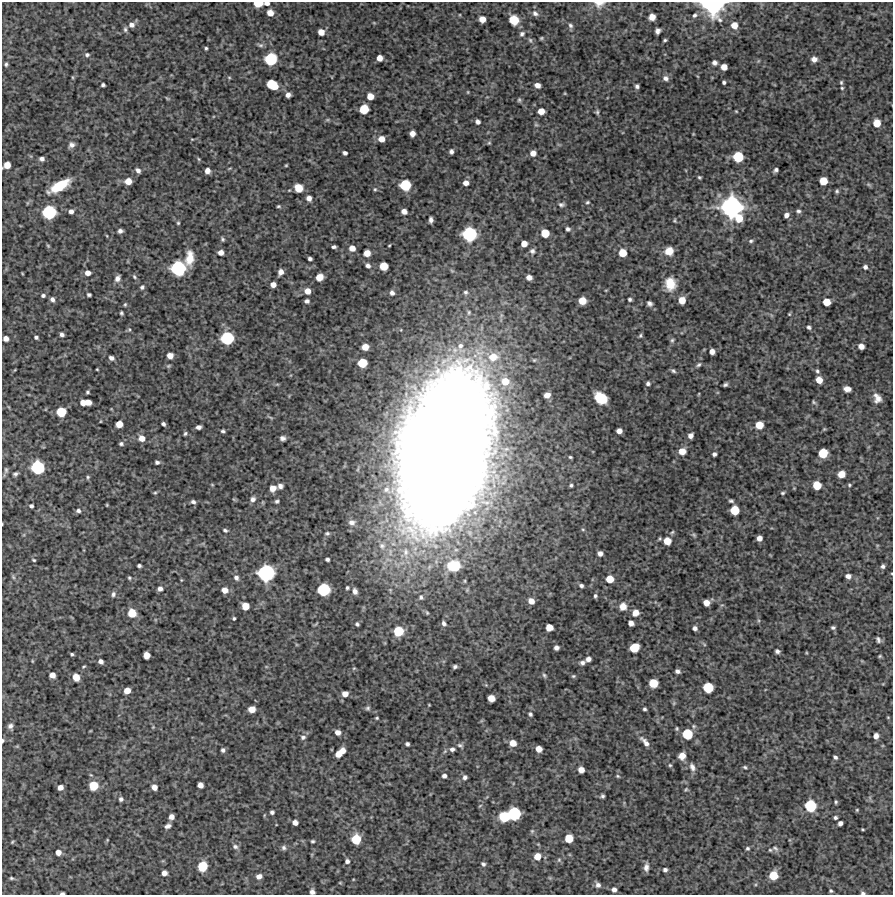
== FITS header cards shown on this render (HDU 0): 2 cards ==
NAXIS1  =                  891 /Length X axis
NAXIS2  =                  893 /Length Y axis

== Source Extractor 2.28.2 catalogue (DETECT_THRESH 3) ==
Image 891 x 893 px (HDU 0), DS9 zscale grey, 1 PNG px = 1 image px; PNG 895 x 897 px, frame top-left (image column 1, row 893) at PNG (2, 2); no overlay
Background 4040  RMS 220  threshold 647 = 3 sigma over >= 5 px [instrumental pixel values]
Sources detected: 362; all 362 listed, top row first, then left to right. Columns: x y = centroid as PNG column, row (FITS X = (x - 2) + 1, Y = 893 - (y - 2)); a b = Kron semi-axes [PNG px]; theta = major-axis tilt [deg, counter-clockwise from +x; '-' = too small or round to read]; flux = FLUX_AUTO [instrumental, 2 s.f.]
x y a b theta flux
258 3 7 5 1 2.2e+05
267 3 5 4 - 5.4e+04
599 4 13 8 6 9.7e+04
713 6 17 14 -17 1.3e+06
270 13 5 5 - 1.2e+05
535 13 8 6 -40 4.7e+04
694 15 6 5 - 2.9e+04
652 17 6 6 - 1.0e+05
482 19 5 5 - 1.2e+05
514 20 7 7 - 3.4e+05
374 23 6 3 -19 1.3e+04
132 25 7 6 - 6.9e+04
570 25 7 5 -47 3.4e+04
734 25 7 6 - 1.4e+05
125 29 8 5 -89 3.0e+04
657 31 5 5 - 4.9e+04
321 32 5 5 - 1.2e+05
522 34 6 5 - 3.2e+04
541 38 4 3 - 1.7e+04
530 40 7 5 -60 2.5e+04
665 40 3 3 - 1.9e+04
260 45 8 5 -19 3.0e+04
206 48 3 3 - 2.2e+04
87 55 5 5 - 3.2e+04
380 58 5 5 - 1.0e+05
271 59 8 8 - 6.4e+05
814 59 6 5 - 7.5e+04
714 63 5 4 - 5.2e+04
6 64 6 4 -89 2.6e+04
724 67 5 5 - 1.2e+05
72 77 5 3 - 1.4e+04
229 77 6 4 -2 1.6e+04
665 78 7 6 - 5.3e+04
724 82 4 3 - 2.7e+04
841 82 6 4 -77 2.1e+04
103 85 4 3 - 2.9e+04
272 85 9 6 -31 4.6e+05
537 85 5 4 - 8.5e+04
637 86 4 4 - 3.5e+04
842 88 3 3 - 1.7e+04
468 92 5 3 - 1.2e+04
288 95 5 5 - 6.0e+04
370 96 5 5 - 1.4e+05
167 98 6 3 -37 1.6e+04
519 100 6 5 - 2.2e+04
364 109 7 6 - 3.3e+05
541 111 6 5 - 1.3e+05
736 111 4 3 - 1.3e+04
597 112 6 5 - 2.5e+04
327 120 6 4 18 1.8e+04
478 122 5 4 - 5.3e+04
877 123 6 6 - 1.9e+05
536 125 6 4 -1 1.9e+04
412 133 5 5 - 8.7e+04
381 139 6 6 - 1.2e+05
489 143 5 5 - 1.8e+04
72 145 7 6 - 5.8e+04
451 151 4 4 - 4.0e+04
345 153 4 4 - 4.1e+04
533 153 5 5 - 9.5e+04
738 157 7 7 - 4.3e+05
42 159 5 4 - 4.7e+04
199 159 5 4 - 1.6e+04
7 165 6 5 - 1.4e+05
286 165 3 2 - 1.4e+04
138 170 6 4 -48 5.0e+04
776 170 5 4 - 3.5e+04
207 171 5 5 - 7.9e+04
699 177 4 3 - 1.9e+04
128 181 6 5 - 1.3e+05
823 181 6 6 - 2.2e+05
466 183 5 5 - 7.8e+04
868 184 7 4 -19 2.1e+04
405 185 8 7 - 4.8e+05
60 186 18 7 31 5.2e+05
298 188 7 6 - 1.8e+05
375 189 5 4 - 1.8e+04
837 191 5 4 - 2.3e+04
309 198 5 5 - 6.9e+04
587 202 5 4 - 2.0e+04
561 204 8 6 -6 3.6e+04
278 206 5 3 - 1.9e+04
731 207 16 16 - 2.2e+06
71 211 5 4 - 5.5e+04
404 211 5 5 - 8.2e+04
798 211 6 5 - 3.1e+04
49 212 9 9 - 8.2e+05
786 215 5 5 - 6.2e+04
739 218 8 7 - 2.0e+05
431 220 5 4 - 4.8e+04
675 220 5 4 - 1.6e+04
178 223 4 4 - 1.7e+04
568 229 6 5 - 3.4e+04
120 231 5 4 - 4.4e+04
545 233 6 6 - 2.3e+05
469 234 10 9 - 9.1e+05
107 236 5 3 - 1.1e+04
222 239 5 4 - 2.4e+04
751 241 6 5 - 2.6e+04
524 244 5 5 - 1.1e+05
389 245 3 2 - 1.3e+04
48 246 4 4 - 1.5e+04
334 247 4 3 - 3.3e+04
352 248 6 6 - 1.0e+05
532 251 7 6 - 4.1e+04
669 251 8 7 - 1.7e+05
221 252 5 5 - 7.9e+04
367 253 5 5 - 1.3e+05
623 253 7 6 - 2.1e+05
190 258 17 9 84 2.2e+05
310 259 4 3 - 3.5e+04
368 266 6 5 - 4.9e+04
384 266 6 6 - 2.6e+05
865 267 5 5 - 4.3e+04
178 268 10 10 - 1.0e+06
281 272 6 4 65 8.2e+04
88 273 6 5 - 8.1e+04
134 277 7 4 -47 2.5e+04
319 277 6 6 - 1.3e+05
529 277 5 4 - 8.0e+04
117 278 8 6 65 6.1e+04
670 284 15 12 -85 2.5e+05
273 285 5 5 - 8.7e+04
142 287 6 5 - 2.9e+04
307 291 6 6 - 1.0e+05
465 292 6 6 - 3.3e+04
392 293 6 5 - 5.2e+04
43 295 5 4 - 2.9e+04
89 295 4 3 - 2.8e+04
52 299 5 5 - 4.9e+04
630 299 4 3 - 2.7e+04
682 300 6 5 - 1.6e+05
307 301 4 4 - 3.5e+04
582 301 6 6 - 1.9e+05
827 302 6 5 - 1.9e+05
649 303 6 5 - 4.4e+04
125 304 5 4 - 1.8e+04
121 313 4 3 - 2.3e+04
789 314 4 4 - 1.5e+04
809 327 5 4 - 3.0e+04
129 329 5 5 - 2.1e+04
62 334 4 4 - 4.1e+04
640 336 5 4 - 2.3e+04
36 337 4 3 - 3.0e+04
6 338 5 5 - 7.7e+04
227 338 9 8 - 7.1e+05
672 340 6 5 - 2.7e+04
861 346 5 5 - 9.5e+04
365 347 6 5 - 1.4e+05
461 347 19 10 -69 1.9e+05
712 351 5 5 - 8.2e+04
170 356 5 5 - 1.0e+05
493 357 12 10 12 2.5e+05
111 358 6 5 - 4.8e+04
362 363 7 6 - 3.1e+05
699 365 7 5 42 2.8e+04
168 366 6 4 35 1.9e+04
97 369 3 2 - 1.2e+04
673 371 6 4 -35 2.9e+04
817 371 6 5 - 2.8e+04
819 380 6 5 - 1.5e+05
505 381 10 9 - 2.1e+05
648 383 5 5 - 3.7e+04
725 384 4 3 - 2.8e+04
847 389 7 5 -9 8.8e+04
87 392 4 3 - 2.2e+04
698 394 4 3 - 1.1e+04
547 395 5 5 - 8.9e+04
601 398 11 8 -39 4.1e+05
877 398 10 7 -67 1.0e+05
88 402 5 5 - 1.0e+05
814 402 6 4 -50 2.0e+04
83 403 5 5 - 9.3e+04
61 412 7 7 - 3.4e+05
101 421 3 2 - 9.7e+03
119 424 5 5 - 1.4e+05
163 424 4 3 - 3.2e+04
759 425 6 6 - 2.1e+05
198 427 5 4 - 5.2e+04
824 429 5 4 - 1.5e+04
223 431 4 3 - 2.6e+04
619 431 5 4 - 7.9e+04
185 433 4 3 - 2.3e+04
690 436 5 4 - 6.5e+04
142 438 7 6 - 1.1e+05
283 438 5 4 - 4.6e+04
121 444 5 4 - 2.9e+04
446 449 126 62 78 5.5e+07
682 451 7 6 - 1.5e+05
823 453 7 6 - 3.3e+05
714 454 4 4 - 3.8e+04
570 457 4 3 - 1.8e+04
157 462 5 4 - 3.3e+04
38 467 9 9 - 7.7e+05
6 470 7 5 90 2.6e+04
15 474 5 4 - 3.0e+04
841 474 6 6 - 1.7e+05
88 477 6 4 70 2.2e+04
571 485 3 3 - 2.3e+04
817 485 6 6 - 2.5e+05
849 485 4 3 - 1.7e+04
280 486 6 5 - 5.3e+04
273 488 6 6 - 1.2e+05
386 490 10 9 - 9.6e+04
155 493 5 4 - 1.7e+04
782 493 5 4 - 2.0e+04
253 499 7 7 - 5.4e+04
277 501 5 4 - 2.7e+04
731 501 6 4 -17 2.7e+04
193 502 5 5 - 4.0e+04
107 505 3 3 - 1.3e+04
31 506 4 4 - 3.3e+04
735 510 7 6 - 3.0e+05
78 511 6 5 - 3.9e+04
352 522 8 6 -1 6.2e+04
225 530 6 4 -28 2.5e+04
672 532 5 4 - 1.8e+04
327 533 5 4 - 2.4e+04
694 535 8 4 -36 2.4e+04
759 538 5 5 - 7.7e+04
667 541 7 6 - 1.8e+05
382 546 9 9 - 8.2e+04
406 552 18 9 -85 2.3e+05
600 553 5 4 - 6.4e+04
327 559 4 3 - 3.0e+04
34 560 4 2 - 1.6e+04
139 566 4 3 - 3.1e+04
454 566 19 15 7 4.9e+05
883 566 5 5 - 3.6e+04
266 573 11 10 - 1.2e+06
848 576 6 5 - 6.6e+04
13 577 7 4 -46 2.3e+04
129 578 5 4 - 2.0e+04
236 578 7 6 - 4.9e+04
610 579 6 6 - 1.9e+05
581 586 5 4 - 3.5e+04
347 588 4 3 - 2.1e+04
160 589 5 5 - 5.7e+04
324 589 8 8 - 6.7e+05
225 590 6 6 - 1.1e+05
355 591 6 5 - 6.3e+04
113 594 7 5 75 4.0e+04
595 596 4 3 - 2.4e+04
421 597 7 6 - 3.5e+04
531 601 6 5 - 1.1e+05
706 603 5 5 - 1.1e+05
245 606 6 6 - 1.7e+05
623 606 8 8 - 1.1e+05
132 613 7 7 - 2.5e+05
635 613 6 6 - 1.3e+05
234 618 4 3 - 1.9e+04
444 623 6 4 -60 3.9e+04
631 623 5 5 - 7.5e+04
357 624 4 3 - 2.6e+04
549 627 6 5 - 1.5e+05
695 628 4 4 - 5.0e+04
833 628 5 4 - 2.7e+04
398 631 8 7 - 3.6e+05
878 640 7 5 -67 3.7e+04
556 648 5 4 - 5.0e+04
634 648 7 6 - 3.1e+05
777 651 5 4 - 3.8e+04
72 654 3 3 - 2.0e+04
147 655 6 5 - 1.3e+05
880 656 3 3 - 1.7e+04
588 659 5 4 - 6.3e+04
32 661 5 3 - 1.2e+04
101 661 5 4 - 5.2e+04
582 663 6 6 - 4.5e+04
455 667 4 3 - 3.1e+04
677 671 5 4 - 4.4e+04
52 675 5 5 - 9.8e+04
544 675 7 5 -58 2.7e+04
573 676 6 5 - 2.1e+04
76 677 6 5 - 1.6e+05
653 683 7 6 - 2.8e+05
486 685 4 4 - 1.4e+04
708 687 7 7 - 4.2e+05
127 691 5 5 - 1.3e+05
345 694 5 5 - 1.0e+05
491 698 6 5 - 1.5e+05
674 703 6 4 72 1.9e+04
368 708 6 5 - 2.8e+04
252 709 6 5 - 1.5e+05
644 709 3 3 - 2.5e+04
530 714 4 4 - 2.7e+04
377 718 3 3 - 1.6e+04
10 726 8 6 -82 5.4e+04
153 727 4 4 - 1.3e+04
677 729 5 4 - 1.8e+04
338 732 6 5 - 7.6e+04
687 734 8 8 - 4.1e+05
876 736 5 5 - 7.7e+04
303 737 7 5 3 3.8e+04
3 741 5 3 - 2.2e+04
645 742 15 6 -50 9.2e+04
513 743 6 6 - 1.4e+05
407 744 4 4 - 3.1e+04
460 745 9 5 -22 3.5e+04
452 749 7 6 - 4.6e+04
539 749 5 5 - 1.2e+05
223 750 5 5 - 4.0e+04
342 751 5 5 - 1.1e+05
338 754 6 5 - 1.4e+05
682 756 6 6 - 1.3e+05
835 757 5 4 - 3.4e+04
670 765 5 4 - 1.8e+04
692 767 11 6 -65 6.4e+04
745 767 5 4 - 2.2e+04
581 770 5 5 - 1.2e+05
444 776 5 4 - 4.6e+04
618 776 5 4 - 1.7e+04
465 777 6 6 - 3.9e+04
200 785 5 5 - 8.7e+04
93 786 7 7 - 3.2e+05
60 787 5 4 - 8.3e+04
154 787 5 5 - 9.0e+04
686 789 6 4 54 1.9e+04
602 796 4 4 - 2.8e+04
121 799 5 5 - 3.7e+04
836 802 4 3 - 2.0e+04
810 806 9 8 - 5.7e+05
857 810 4 3 - 1.5e+04
272 812 4 4 - 3.5e+04
514 813 9 9 - 7.3e+05
171 817 5 5 - 8.2e+04
504 817 8 7 - 4.3e+05
835 818 4 4 - 2.8e+04
295 822 5 4 - 7.5e+04
840 823 5 4 - 5.1e+04
168 826 6 4 25 4.7e+04
863 829 3 2 - 1.3e+04
532 831 6 5 - 2.3e+04
569 838 6 6 - 2.5e+05
356 839 8 7 - 3.4e+05
107 840 5 3 - 1.4e+04
313 841 4 3 - 2.2e+04
12 842 5 3 - 1.5e+04
235 847 7 6 - 4.2e+04
284 848 6 6 - 3.9e+04
747 848 5 4 - 2.6e+04
775 848 10 6 -30 4.3e+04
770 850 4 4 - 1.6e+04
58 852 5 5 - 8.4e+04
537 856 7 7 - 1.5e+05
559 860 6 5 - 2.6e+04
347 861 6 6 - 4.1e+04
483 864 5 4 - 3.1e+04
202 866 7 7 - 3.8e+05
646 867 8 5 86 6.8e+04
665 870 5 4 - 3.8e+04
164 873 5 5 - 7.7e+04
773 875 7 6 - 2.7e+05
259 876 6 5 - 7.1e+04
11 878 5 3 - 2.0e+04
340 883 5 3 - 1.2e+04
598 885 7 6 - 5.6e+04
614 890 5 5 - 5.6e+04
831 891 4 3 - 2.1e+04
312 892 5 5 - 5.4e+04
62 893 4 3 - 2.8e+04
863 893 5 4 - 2.9e+04
At the frame edge (FLAGS 8, measured only in part): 9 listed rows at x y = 258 3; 267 3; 599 4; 713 6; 7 165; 3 741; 312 892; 62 893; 863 893